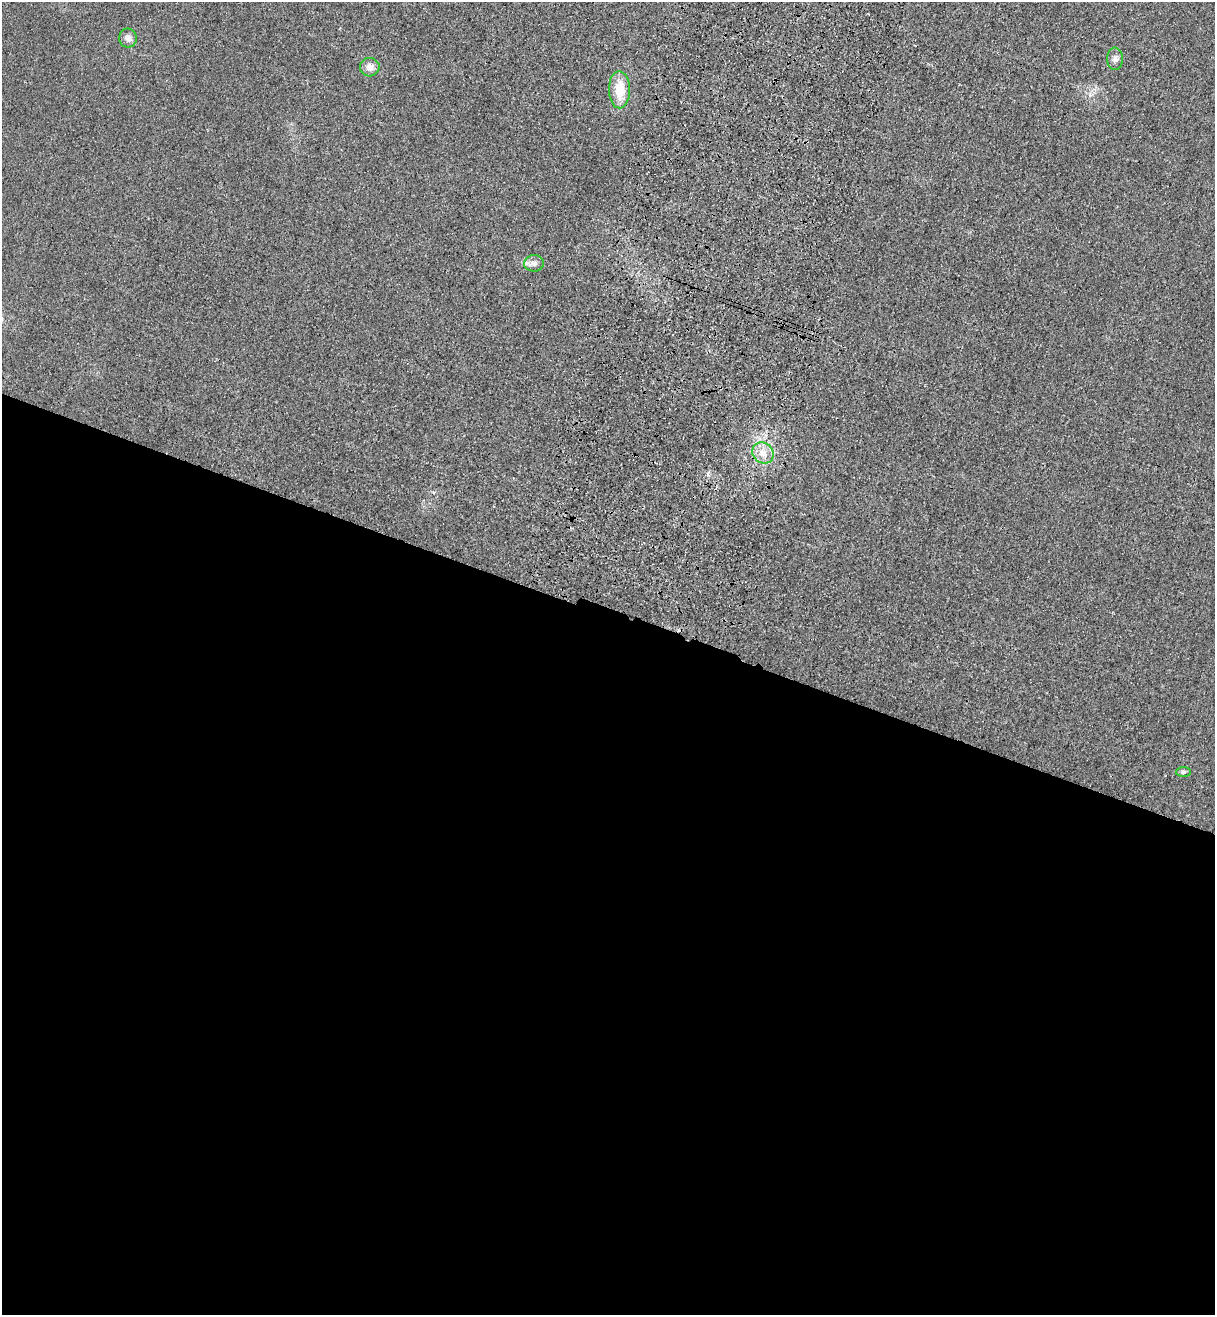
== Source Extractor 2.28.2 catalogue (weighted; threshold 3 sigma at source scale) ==
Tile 14 of 4 x 4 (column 2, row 4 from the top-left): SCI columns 1582-2794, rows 46-1358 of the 5463 x 5344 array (HDU 1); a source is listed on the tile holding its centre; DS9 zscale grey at full resolution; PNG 1217 x 1317 px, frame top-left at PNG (2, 2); each listed source drawn as its Kron ellipse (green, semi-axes under 4 px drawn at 4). Shown black and unused: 53% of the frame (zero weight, under 3 of 4 exposures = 6% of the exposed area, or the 3 px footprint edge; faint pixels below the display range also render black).
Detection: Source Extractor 2.28.2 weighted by HDU 2 'WHT'; one run over the whole footprint, this tile lists its part. Background 0.0139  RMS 0.0055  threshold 0.0247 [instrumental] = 3 sigma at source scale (4.5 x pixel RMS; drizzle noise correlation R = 1.50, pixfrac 1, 0.05/0.05 arcsec/px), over >= 5 px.
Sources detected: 7; all 7 listed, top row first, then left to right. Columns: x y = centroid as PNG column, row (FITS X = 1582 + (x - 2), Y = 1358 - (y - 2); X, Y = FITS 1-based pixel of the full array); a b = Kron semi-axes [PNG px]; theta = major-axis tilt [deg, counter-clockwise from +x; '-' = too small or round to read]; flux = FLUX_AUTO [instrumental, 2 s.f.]
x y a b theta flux
128 38 9 9 - 3.2
1115 59 11 8 89 2.6
370 67 10 9 - 4.3
619 90 18 10 -89 14
534 263 10 8 1 2.7
763 453 11 10 - 5.7
1183 772 7 5 2 1.2